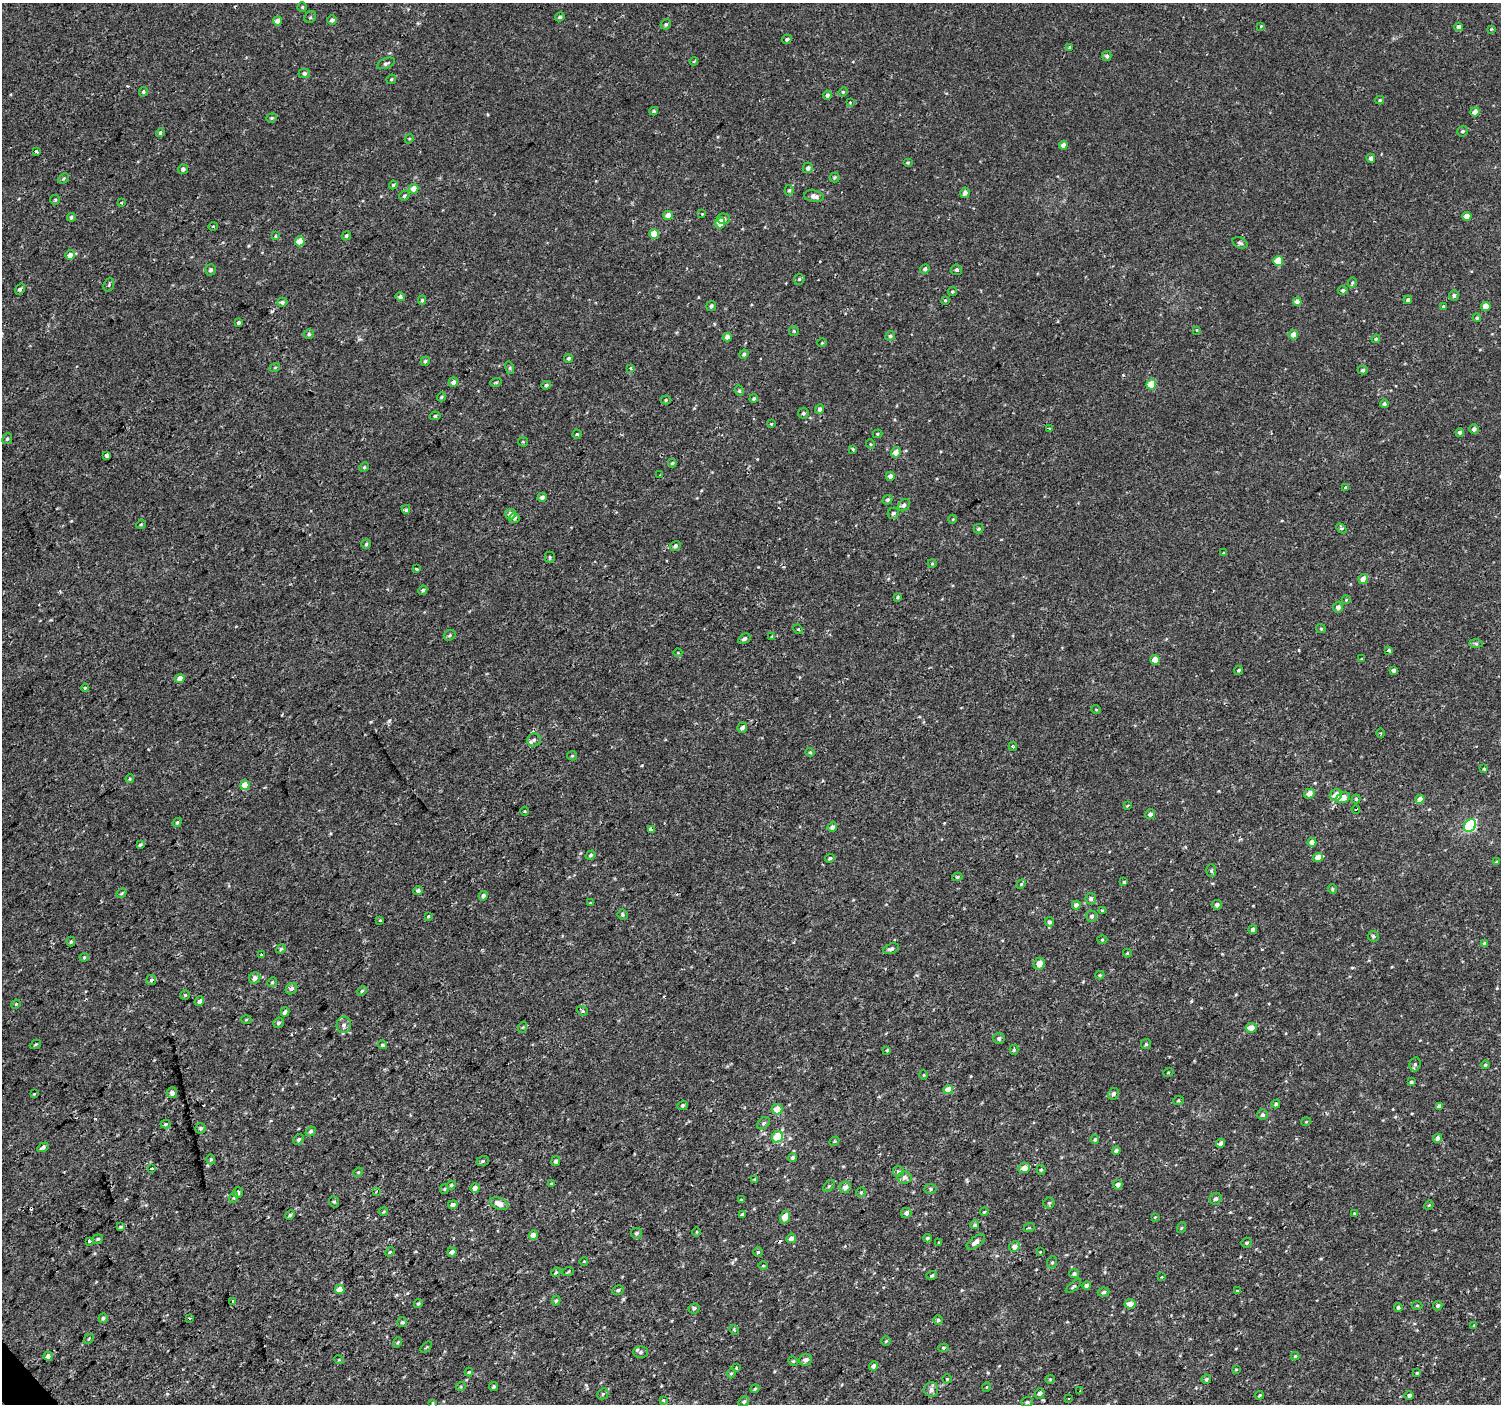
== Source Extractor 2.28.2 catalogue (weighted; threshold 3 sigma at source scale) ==
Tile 7 of 4 x 4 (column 3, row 2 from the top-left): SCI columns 3001-4499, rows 2947-4348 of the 6003 x 5958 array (HDU 1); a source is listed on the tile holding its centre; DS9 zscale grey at full resolution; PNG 1503 x 1406 px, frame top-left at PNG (2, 3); each listed source drawn as its Kron ellipse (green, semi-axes under 4 px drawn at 4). Shown black and unused: <1% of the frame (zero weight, under 2 of 3 exposures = <1% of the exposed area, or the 3 px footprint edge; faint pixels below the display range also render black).
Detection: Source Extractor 2.28.2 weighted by HDU 2 'WHT'; one run over the whole footprint, this tile lists its part. Background 2.98e-04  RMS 0.002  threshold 0.00922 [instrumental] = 3 sigma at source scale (4.5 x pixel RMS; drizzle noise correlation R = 1.50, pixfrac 1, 0.0396/0.0396 arcsec/px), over >= 5 px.
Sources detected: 390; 4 cosmic-ray / hot-pixel residue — neither listed nor drawn; the other 386 listed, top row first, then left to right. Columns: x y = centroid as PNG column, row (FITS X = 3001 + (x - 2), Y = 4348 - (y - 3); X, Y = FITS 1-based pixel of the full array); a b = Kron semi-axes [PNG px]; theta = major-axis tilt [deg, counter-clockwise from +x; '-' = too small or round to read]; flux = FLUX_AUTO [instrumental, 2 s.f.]
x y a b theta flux
302 7 5 5 - 0.25
310 17 6 5 - 0.36
560 17 5 4 - 0.38
332 20 4 4 - 0.65
278 21 4 4 - 1.3
666 24 5 5 - 0.39
1261 26 3 3 - 0.19
1459 27 4 4 - 0.68
1491 29 4 3 - 0.2
787 39 5 4 - 0.39
1070 47 3 3 - 0.41
1107 56 5 4 - 0.48
694 61 4 3 - 0.24
386 63 9 5 22 0.46
304 73 5 4 - 0.48
391 79 5 4 - 0.29
143 92 5 4 - 0.31
843 92 5 4 - 0.23
827 95 4 4 - 0.58
1380 100 4 3 - 0.28
850 103 3 2 - 0.17
654 111 4 3 - 0.28
1475 112 4 4 - 1.8
272 118 5 4 - 0.26
1463 131 5 5 - 0.37
160 133 4 4 - 0.37
409 139 5 3 - 0.2
1063 145 4 4 - 1
37 152 3 3 - 1.6
1371 158 4 4 - 0.68
908 163 5 3 - 0.22
808 168 5 5 - 0.73
183 169 5 5 - 0.58
835 177 5 5 - 0.32
63 178 6 4 45 0.29
393 185 4 4 - 0.35
414 189 5 4 - 2.3
789 190 5 4 - 0.36
965 193 5 4 - 0.99
404 196 5 4 - 0.35
814 196 10 6 -9 1
55 200 5 4 - 0.3
121 203 3 3 - 0.23
702 214 4 4 - 0.14
668 215 5 4 - 1.3
1467 216 4 4 - 1.5
71 217 4 4 - 0.4
723 219 6 5 - 0.74
720 223 5 4 - 2.8
213 226 5 3 - 0.16
654 234 5 4 - 2.9
276 236 4 4 - 0.24
346 236 5 4 - 0.35
300 241 5 4 - 3.4
1240 243 8 5 -28 0.46
70 255 5 5 - 0.92
1278 261 5 5 - 3.6
925 269 5 4 - 0.53
210 270 5 5 - 0.49
956 270 5 5 - 0.42
799 279 6 5 - 0.3
1352 283 5 4 - 0.28
109 285 7 5 70 0.34
20 289 6 4 53 0.52
1343 290 5 4 - 0.45
952 291 4 4 - 0.25
1454 295 5 5 - 0.49
400 297 5 4 - 0.51
422 300 4 4 - 0.3
945 300 3 3 - 0.18
1408 300 4 4 - 0.4
282 302 5 4 - 0.5
1297 302 4 4 - 1.4
711 306 5 4 - 0.53
1486 306 4 4 - 2.3
1443 307 3 3 - 1
1477 318 4 4 - 0.34
239 323 4 3 - 0.49
1196 330 3 3 - 0.23
794 331 5 4 - 0.27
309 334 5 4 - 0.39
1293 335 5 4 - 2
890 336 5 4 - 0.46
727 337 4 4 - 1.2
1376 339 4 4 - 0.26
822 343 5 3 - 0.17
744 354 5 4 - 0.5
569 358 5 4 - 0.37
425 361 5 4 - 0.37
275 367 5 3 - 0.2
510 368 6 4 -73 0.29
630 368 3 3 - 0.58
1363 370 5 4 - 0.33
453 382 5 4 - 0.84
496 382 6 3 17 0.24
1151 384 5 5 - 4.7
546 385 5 4 - 0.42
739 391 5 4 - 0.31
441 397 5 3 - 0.26
754 399 4 4 - 0.36
666 400 5 4 - 0.26
1384 404 4 4 - 0.36
820 409 5 4 - 0.58
803 413 5 5 - 0.4
435 416 5 4 - 0.35
771 424 3 3 - 0.29
1049 429 4 3 - 0.3
1474 429 4 4 - 0.62
1460 432 4 4 - 0.43
577 434 4 4 - 0.25
878 434 5 4 - 0.22
7 439 5 5 - 0.34
523 442 5 4 - 0.23
870 444 5 3 - 0.17
853 449 3 3 - 0.44
896 452 6 4 69 1.3
107 455 4 3 - 2.1
672 463 4 4 - 0.26
364 467 5 4 - 0.25
660 475 3 2 - 0.23
890 476 4 4 - 0.85
1346 488 3 3 - 0.65
542 497 5 4 - 0.7
887 500 5 4 - 0.39
904 505 7 5 46 0.59
406 509 4 4 - 0.37
893 513 6 5 - 0.52
510 514 5 5 - 1.1
514 518 5 5 - 0.49
953 519 4 3 - 0.16
141 524 5 4 - 0.19
1341 528 6 4 -42 0.35
979 529 5 5 - 0.3
366 544 5 4 - 0.32
675 546 5 4 - 0.52
1223 553 4 3 - 0.22
550 557 5 5 - 0.28
932 563 4 4 - 0.2
417 569 4 3 - 0.33
1363 579 5 4 - 2
423 590 5 4 - 0.38
897 597 3 2 - 0.22
1346 600 4 4 - 0.2
1338 607 5 5 - 0.86
798 629 5 4 - 0.24
1321 629 5 4 - 0.24
450 635 6 5 - 0.36
772 636 4 4 - 0.17
744 639 6 4 32 0.52
1476 643 6 4 -2 0.31
1389 650 4 3 - 0.94
678 653 4 3 - 0.16
1362 659 3 3 - 0.17
1155 660 4 4 - 2.3
1239 670 5 4 - 0.32
1394 670 4 3 - 0.55
180 678 5 4 - 1.9
85 688 4 3 - 0.27
1096 709 5 3 - 0.17
742 728 5 4 - 0.65
1381 733 4 3 - 0.2
534 740 7 6 - 0.64
1013 746 4 3 - 0.29
810 752 4 4 - 0.23
572 756 5 4 - 0.23
1484 769 4 3 - 0.21
130 779 4 3 - 0.23
245 785 5 4 - 2.6
1309 793 6 4 37 1.1
1336 795 6 5 - 1.7
1343 798 7 5 21 2.4
1356 799 4 4 - 0.24
1420 799 4 4 - 1.5
1127 806 4 3 - 0.16
1356 809 4 2 - 0.23
525 811 4 3 - 0.18
1150 814 5 4 - 0.73
177 822 5 3 - 0.32
1470 826 7 5 51 19
832 827 5 4 - 0.7
651 829 4 3 - 0.72
1312 842 4 4 - 1.2
140 845 4 3 - 0.37
591 855 5 4 - 0.37
1318 857 5 4 - 2.2
830 858 5 4 - 0.37
1496 862 4 4 - 0.22
1211 871 6 5 - 0.33
957 877 5 4 - 0.33
1124 882 4 4 - 0.23
1021 884 6 3 46 0.23
1332 889 5 4 - 0.28
418 891 5 4 - 0.57
122 893 5 4 - 0.26
483 896 5 4 - 0.68
1091 899 5 5 - 0.61
591 903 4 3 - 0.22
1076 905 4 4 - 0.91
1217 905 5 4 - 0.5
1102 911 4 3 - 0.42
623 915 5 5 - 0.31
428 916 4 3 - 0.21
1092 916 5 5 - 0.57
380 920 4 3 - 0.15
1049 922 4 4 - 0.52
1253 929 4 4 - 0.6
1373 936 6 5 - 0.34
1102 939 5 3 - 0.2
71 942 5 4 - 0.23
1485 943 4 3 - 0.44
281 949 5 4 - 0.35
891 949 8 5 17 0.62
1127 953 4 4 - 0.2
261 955 3 2 - 0.28
84 957 4 4 - 0.23
1039 964 6 5 - 1.7
1100 975 4 4 - 0.25
255 978 6 5 - 1.1
151 980 5 5 - 0.32
272 982 5 4 - 0.28
291 989 6 5 - 0.62
362 991 5 4 - 0.29
185 995 5 5 - 0.26
199 1001 5 4 - 0.64
16 1004 5 4 - 0.21
582 1011 6 4 -21 0.32
285 1012 4 4 - 0.76
246 1020 5 3 - 0.19
278 1023 5 5 - 0.49
344 1025 8 7 - 0.78
523 1027 6 3 71 0.22
1251 1028 5 5 - 2.1
999 1038 6 5 - 0.55
36 1044 5 3 - 0.24
1146 1044 5 5 - 0.3
383 1045 4 4 - 0.43
887 1050 4 3 - 0.3
1014 1050 5 4 - 0.29
1415 1064 7 5 75 0.52
1485 1065 4 4 - 0.24
1168 1073 5 3 - 0.17
924 1075 5 3 - 0.18
1411 1082 4 4 - 0.36
948 1090 4 4 - 2.5
172 1093 5 5 - 0.98
34 1094 4 3 - 0.16
1113 1094 6 5 - 0.59
1178 1101 5 3 - 0.21
1276 1104 4 4 - 0.35
683 1105 5 4 - 0.38
1439 1106 4 4 - 0.58
777 1109 5 5 - 2.4
1263 1115 5 5 - 0.45
1306 1122 5 3 - 0.16
763 1123 7 5 42 0.42
166 1124 5 4 - 0.33
201 1128 5 5 - 0.39
311 1131 5 4 - 0.43
777 1137 6 5 - 6.1
1437 1138 4 4 - 0.77
298 1139 5 4 - 0.37
1095 1139 4 4 - 0.37
835 1141 5 4 - 0.24
1221 1143 5 4 - 0.74
43 1147 6 4 32 0.54
1116 1151 4 3 - 0.5
793 1158 4 4 - 0.5
211 1159 5 4 - 0.25
483 1161 6 5 - 0.4
556 1161 5 4 - 0.49
151 1168 4 3 - 0.47
1024 1168 6 5 - 1.9
1041 1170 5 4 - 0.29
358 1172 5 4 - 0.25
898 1172 5 5 - 0.37
904 1177 7 6 - 0.88
754 1179 4 4 - 0.21
551 1184 4 3 - 0.19
451 1185 5 4 - 0.2
1118 1185 5 4 - 0.78
829 1186 7 4 45 0.31
845 1187 6 5 - 0.91
475 1188 5 4 - 0.95
444 1189 5 4 - 0.23
930 1189 6 5 - 0.35
376 1191 4 3 - 0.36
238 1192 5 5 - 0.5
861 1192 5 4 - 0.26
234 1197 6 4 72 0.26
1215 1199 6 5 - 0.57
741 1200 4 4 - 0.24
334 1202 6 4 -67 0.31
1049 1203 5 5 - 0.36
499 1204 9 5 -24 2
453 1205 5 4 - 0.7
1429 1205 5 3 - 0.17
384 1212 5 4 - 0.26
984 1212 4 3 - 0.19
906 1213 5 5 - 0.77
742 1214 4 4 - 0.34
1355 1214 4 4 - 0.3
290 1215 5 4 - 0.37
785 1217 6 5 - 2.1
1155 1217 4 4 - 0.17
975 1225 4 4 - 0.41
120 1226 3 3 - 0.74
1029 1228 6 3 18 0.21
1181 1228 5 3 - 0.21
697 1232 5 3 - 0.19
636 1233 5 5 - 0.49
533 1235 5 4 - 1.3
791 1238 5 4 - 0.96
927 1238 4 4 - 0.32
98 1239 5 4 - 0.3
89 1241 4 3 - 0.75
976 1242 10 5 37 1.2
939 1243 3 3 - 0.23
1247 1243 5 5 - 0.35
1014 1246 5 5 - 1.2
390 1252 5 4 - 0.23
452 1252 5 4 - 0.74
758 1252 4 4 - 0.26
1040 1252 3 3 - 0.15
584 1261 4 3 - 0.16
1052 1262 6 5 - 0.34
763 1266 5 3 - 0.19
556 1272 5 4 - 0.25
568 1272 6 3 20 0.21
1074 1274 5 4 - 0.49
932 1275 5 3 - 0.29
1161 1277 4 2 - 0.14
1087 1285 4 4 - 0.56
1073 1286 9 3 39 0.4
340 1289 4 4 - 2
618 1290 6 4 28 0.38
1237 1291 3 3 - 0.57
1104 1292 6 4 7 0.41
233 1301 4 3 - 1.2
556 1301 5 4 - 0.32
418 1304 5 4 - 0.31
1130 1304 5 5 - 1.4
1417 1306 5 3 - 0.19
1438 1306 5 4 - 0.44
1398 1307 4 4 - 0.39
694 1308 6 5 - 0.4
103 1318 5 4 - 0.34
189 1318 3 3 - 0.34
938 1320 5 5 - 0.33
402 1322 5 5 - 0.29
1474 1325 4 3 - 0.19
734 1330 5 4 - 0.26
89 1339 6 4 45 0.26
886 1341 4 4 - 0.24
397 1342 5 4 - 0.3
426 1347 7 2 44 0.2
943 1348 5 4 - 0.29
641 1352 7 6 - 0.53
48 1356 4 4 - 0.75
1295 1356 4 4 - 0.25
339 1360 5 3 - 0.17
806 1360 6 5 - 0.67
793 1361 5 4 - 0.24
873 1366 4 4 - 0.67
736 1368 3 3 - 0.27
1236 1369 3 3 - 0.17
469 1372 4 4 - 0.24
731 1373 5 4 - 0.28
1417 1373 4 3 - 0.19
947 1379 4 4 - 0.23
1050 1379 5 4 - 0.23
1206 1379 5 4 - 0.34
461 1386 5 3 - 0.2
493 1387 4 4 - 0.36
987 1387 5 3 - 0.16
755 1389 4 3 - 0.24
931 1390 7 7 - 0.72
1080 1390 4 2 - 0.33
1040 1393 5 4 - 0.56
603 1394 6 5 - 0.26
1259 1395 4 3 - 0.23
1409 1396 5 4 - 0.69
1069 1398 3 2 - 0.18
663 1400 3 3 - 0.16
744 1402 6 4 49 0.34
1027 1402 6 5 - 0.39
433 1403 4 3 - 0.18
Overlapping masked pixels (flux is a lower limit): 1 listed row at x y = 651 829